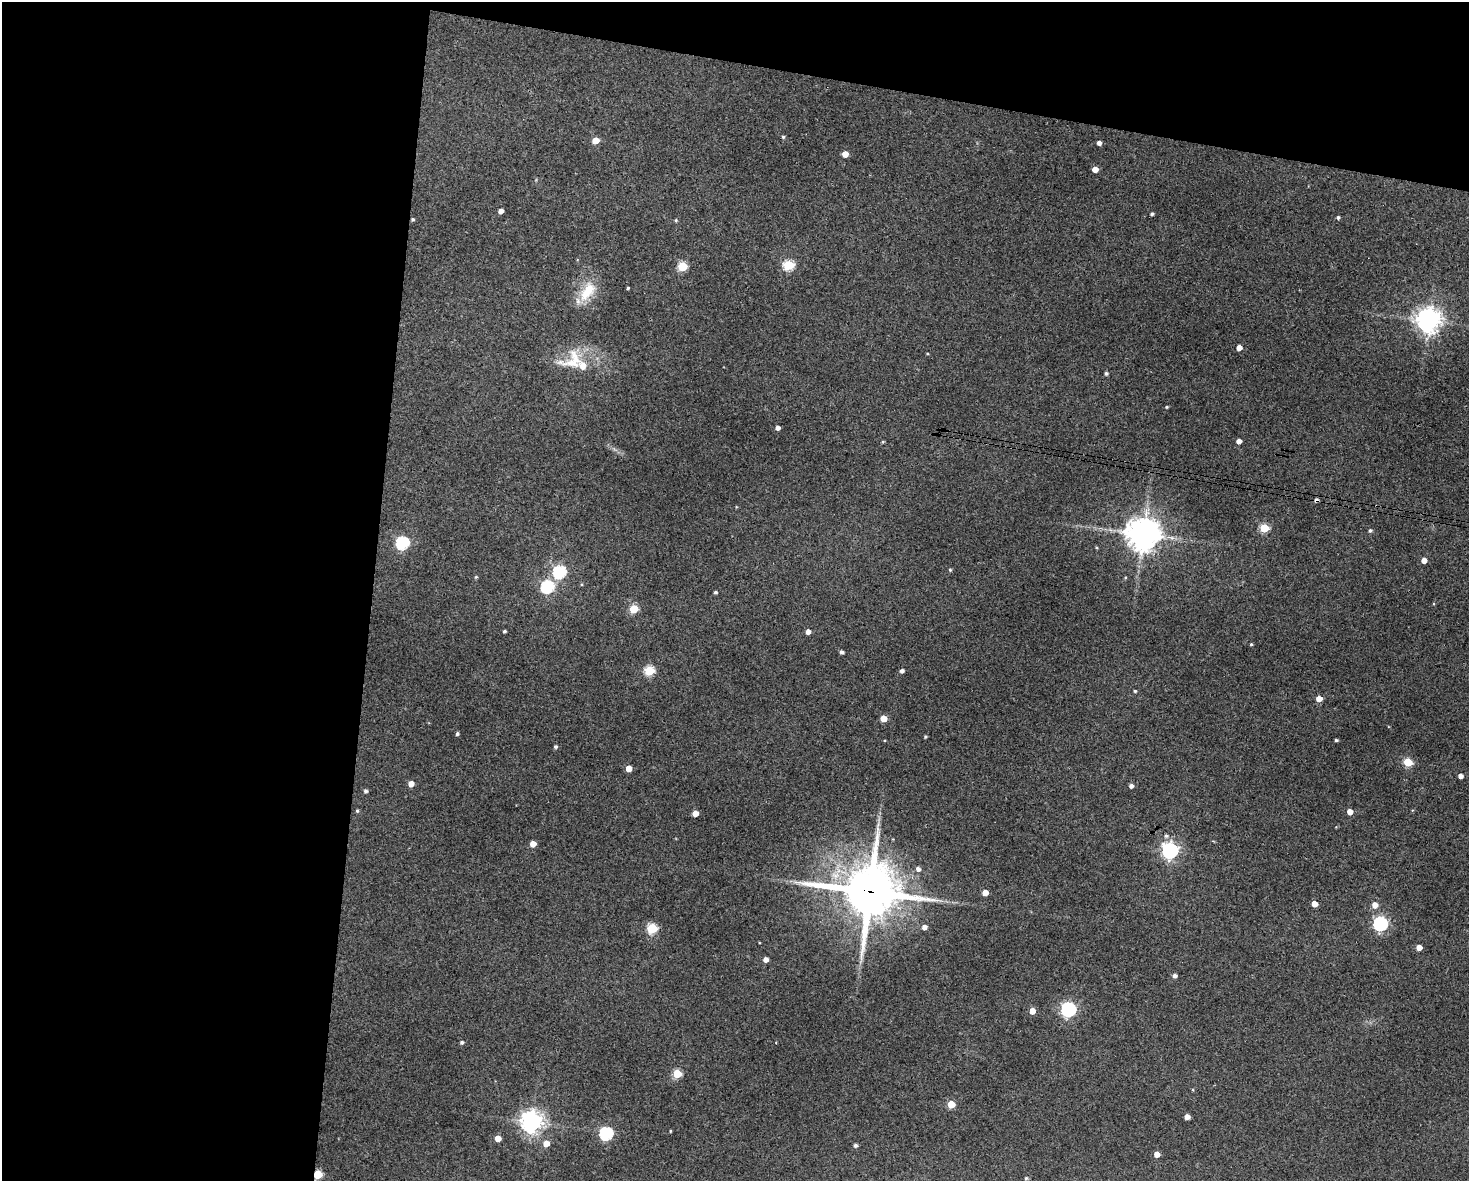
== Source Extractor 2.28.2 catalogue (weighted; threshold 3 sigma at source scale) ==
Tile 1 of 3 x 4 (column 1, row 1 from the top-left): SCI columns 115-1581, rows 3542-4720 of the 4744 x 4723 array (HDU 1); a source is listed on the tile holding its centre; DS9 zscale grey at full resolution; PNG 1471 x 1183 px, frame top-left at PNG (2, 2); no overlay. Shown black and unused: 31% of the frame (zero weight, under 3 of 4 exposures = <1% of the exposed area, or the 3 px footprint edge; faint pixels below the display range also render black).
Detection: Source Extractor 2.28.2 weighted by HDU 2 'WHT'; one run over the whole footprint, this tile lists its part. Background 0.124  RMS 0.0062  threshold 0.0281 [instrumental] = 3 sigma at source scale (4.5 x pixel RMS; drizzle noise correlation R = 1.50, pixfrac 1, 0.05/0.05 arcsec/px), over >= 5 px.
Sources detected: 85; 1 cosmic-ray / hot-pixel residue — not listed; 1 inside a brighter listed object's ellipse — not listed separately; the other 83 listed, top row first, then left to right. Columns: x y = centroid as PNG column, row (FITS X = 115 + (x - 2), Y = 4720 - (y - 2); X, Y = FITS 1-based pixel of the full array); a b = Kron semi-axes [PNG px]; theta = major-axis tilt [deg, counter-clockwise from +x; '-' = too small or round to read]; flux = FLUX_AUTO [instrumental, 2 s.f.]
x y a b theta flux
783 137 4 4 - 0.96
595 140 5 4 - 9.4
1099 143 4 4 - 2.9
845 154 5 4 - 7.5
1095 169 5 4 - 6.5
501 211 4 4 - 3.4
1152 214 4 3 - 1.2
1338 217 4 4 - 1.1
413 219 4 4 - 0.96
676 220 4 4 - 0.88
788 265 6 5 - 46
683 266 5 5 - 32
628 288 3 3 - 0.79
587 291 28 14 55 18
1429 320 8 8 - 640
1239 348 4 4 - 5.2
573 360 39 27 25 25
1106 374 4 4 - 1.4
1167 407 4 3 - 0.77
778 428 4 4 - 2.9
1239 441 4 4 - 4.1
1264 528 5 5 - 29
1370 530 5 5 - 1.2
1143 534 10 10 - 1100
402 543 6 6 - 90
1424 560 4 4 - 4.9
950 570 4 4 - 0.86
559 572 6 6 - 82
476 577 4 4 - 0.74
547 586 6 6 - 84
715 592 4 3 - 1.1
634 609 5 5 - 25
504 631 3 3 - 1
808 632 5 4 - 3.5
1251 644 4 3 - 0.66
841 652 4 3 - 1.8
649 671 5 5 - 41
902 671 4 4 - 2.1
1135 691 4 3 - 0.95
1319 699 5 5 - 6.9
884 719 5 5 - 11
457 734 4 4 - 1.2
925 737 3 3 - 0.84
1336 740 3 3 - 0.94
556 747 5 4 - 1.4
1408 762 5 5 - 29
629 768 5 4 - 8
1460 776 4 4 - 3.5
411 784 5 4 - 5.7
1131 786 4 4 - 2.5
366 791 4 4 - 1.6
357 811 4 4 - 0.88
1350 812 4 4 - 5.5
695 814 5 4 - 6.2
1166 836 6 6 - 1.6
533 844 5 4 - 7.1
1170 850 6 6 - 230
918 869 5 5 - 2.5
869 891 20 18 -4 3300
985 893 4 4 - 7.2
1314 904 5 4 - 7
1375 905 5 5 - 5.7
1380 923 6 6 - 130
924 927 5 4 - 3.9
652 929 5 5 - 47
1419 947 4 4 - 5.6
766 959 4 4 - 4
1175 976 5 4 - 2.2
1068 1009 6 6 - 150
1032 1011 4 4 - 8.2
462 1042 4 4 - 1.2
677 1074 5 5 - 30
951 1104 5 5 - 18
1187 1117 4 4 - 4
531 1122 7 7 - 500
670 1131 3 2 - 0.57
606 1133 6 6 - 99
498 1138 5 4 - 8.1
546 1144 5 5 - 7.5
855 1145 5 4 - 1.7
1157 1154 4 4 - 5.9
318 1175 5 5 - 31
1026 1178 5 4 - 1
Overlapping masked pixels (flux is a lower limit): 3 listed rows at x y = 413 219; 869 891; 318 1175